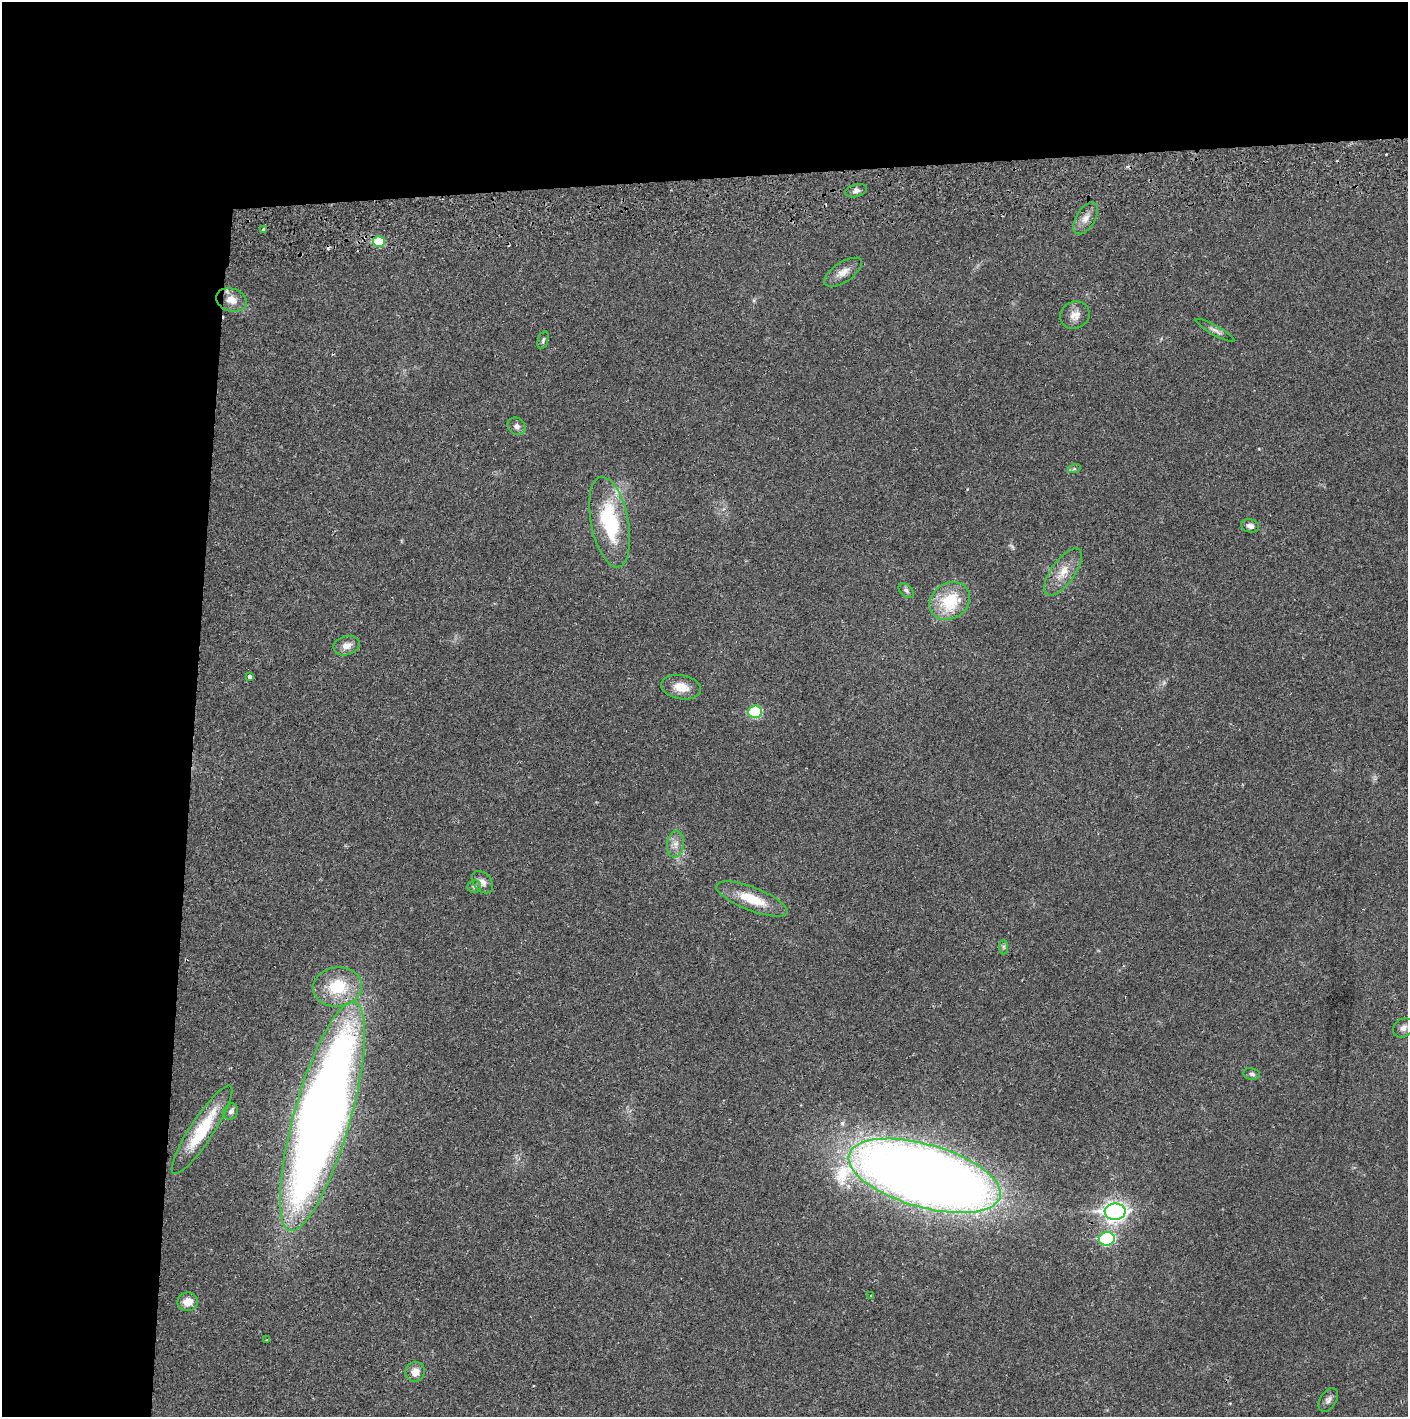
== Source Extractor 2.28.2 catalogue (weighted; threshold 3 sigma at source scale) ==
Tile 1 of 3 x 3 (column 1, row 1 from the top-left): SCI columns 4-1409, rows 2887-4301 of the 4229 x 4360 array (HDU 1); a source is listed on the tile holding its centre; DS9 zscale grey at full resolution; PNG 1410 x 1419 px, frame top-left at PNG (2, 2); each listed source drawn as its Kron ellipse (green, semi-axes under 4 px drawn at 4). Shown black and unused: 24% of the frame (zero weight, under 2 of 3 exposures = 3% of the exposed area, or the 3 px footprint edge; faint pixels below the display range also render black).
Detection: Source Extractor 2.28.2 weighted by HDU 2 'WHT'; one run over the whole footprint, this tile lists its part. Background 0.0221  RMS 0.0035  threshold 0.0157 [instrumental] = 3 sigma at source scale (4.5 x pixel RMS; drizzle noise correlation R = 1.50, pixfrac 1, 0.05/0.05 arcsec/px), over >= 5 px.
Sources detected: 42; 1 too faint to see at this stretch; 2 cosmic-ray / hot-pixel residue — neither listed nor drawn; the other 39 listed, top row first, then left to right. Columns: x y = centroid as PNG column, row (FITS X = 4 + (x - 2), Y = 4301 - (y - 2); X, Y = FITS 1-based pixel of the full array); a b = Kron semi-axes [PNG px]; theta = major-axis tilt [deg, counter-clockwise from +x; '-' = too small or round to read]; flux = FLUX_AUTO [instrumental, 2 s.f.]
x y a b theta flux
856 191 11 6 15 1.3
1086 218 18 9 59 2.9
263 230 4 3 - 2.7
379 241 6 5 - 12
843 272 22 9 33 3.3
231 300 15 11 -16 4.1
1075 315 15 13 27 3.2
1215 330 22 4 -29 1.4
543 340 9 5 74 0.76
516 426 9 8 - 1.5
1074 469 6 4 18 0.57
610 522 46 18 -79 30
1250 526 9 6 -13 1.6
1063 572 28 11 54 6
906 590 9 6 -40 0.84
950 601 21 17 36 16
346 646 13 9 15 2.8
249 677 4 3 - 2
681 687 20 12 -11 5.5
755 712 7 6 - 21
675 844 13 8 81 2.5
482 882 12 8 -51 2.2
474 887 7 6 - 0.9
752 899 38 11 -21 11
1004 947 7 4 -89 0.66
337 987 24 19 7 16
1403 1028 11 9 35 1.7
1252 1074 8 6 -10 0.89
231 1112 8 7 - 1.3
322 1116 119 28 74 540
202 1130 52 11 57 18
925 1176 78 31 -16 650
1115 1212 10 8 2 170
1107 1239 8 6 12 32
871 1296 3 3 - 0.44
188 1302 10 9 - 4.4
267 1340 4 3 - 0.41
415 1372 10 9 - 3.4
1328 1400 13 8 59 1.5
Overlapping masked pixels (flux is a lower limit): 1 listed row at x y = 263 230